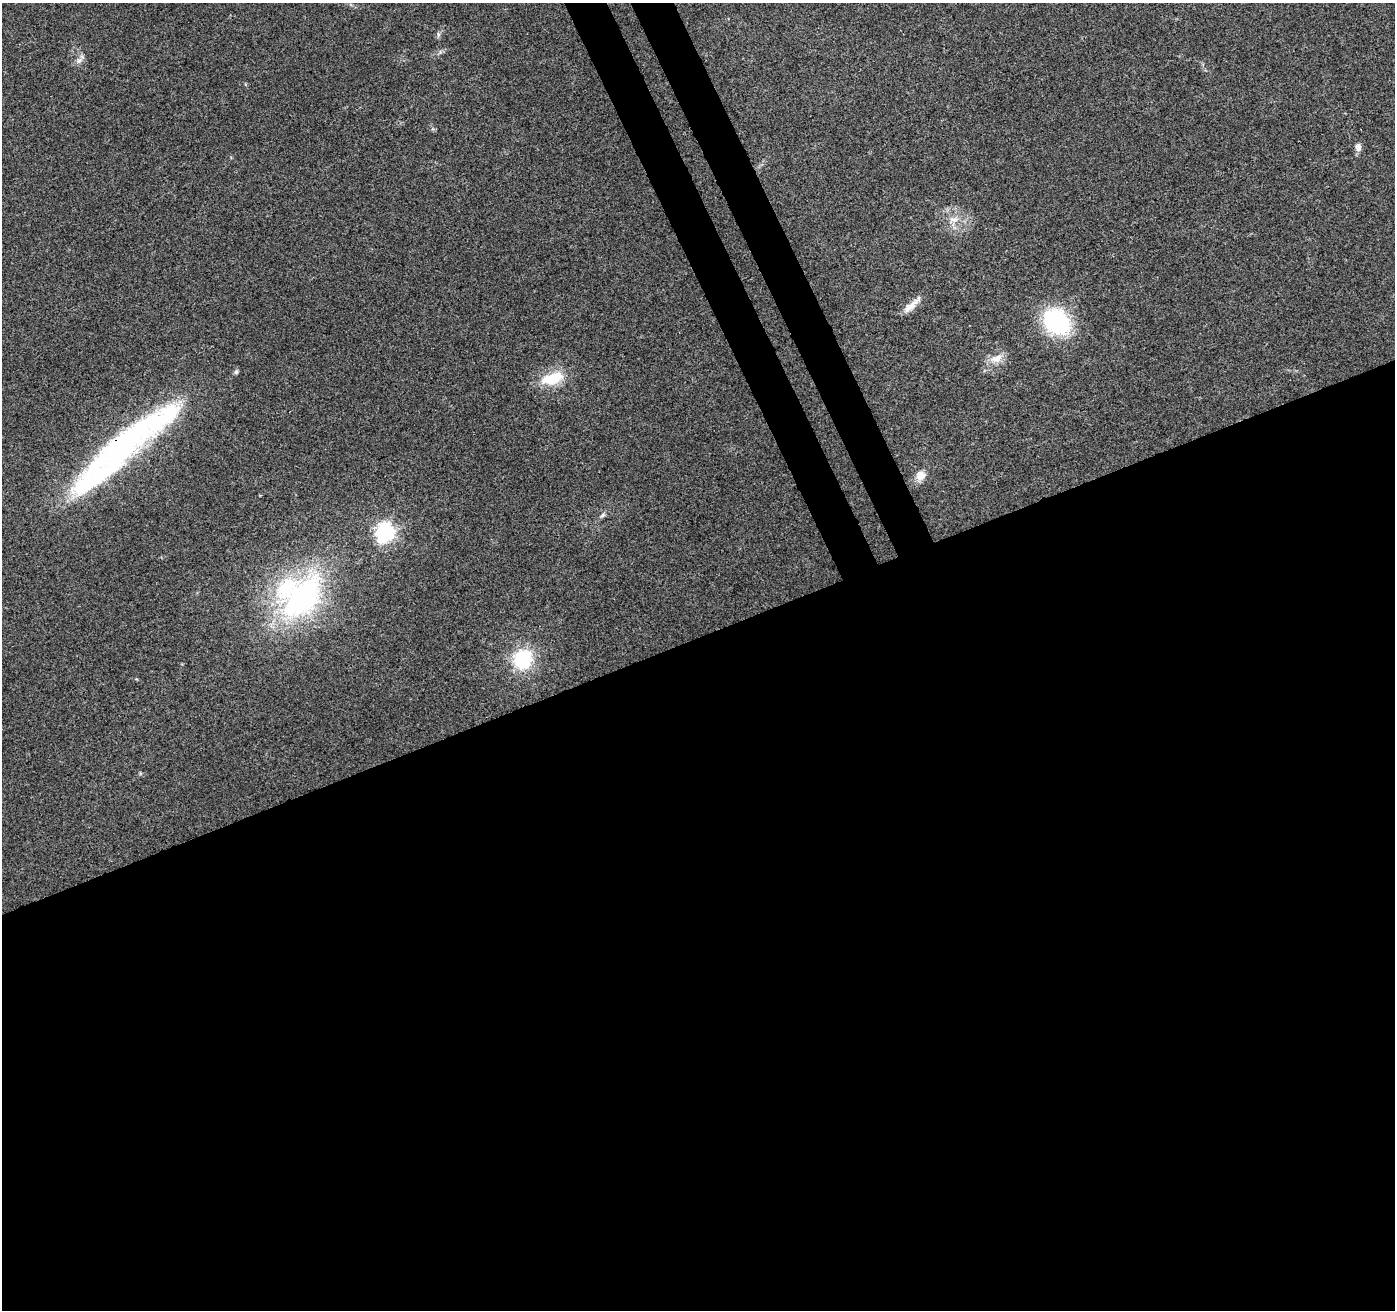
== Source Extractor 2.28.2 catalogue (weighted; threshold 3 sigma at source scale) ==
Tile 15 of 4 x 4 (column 3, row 4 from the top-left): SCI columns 2843-4235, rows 167-1474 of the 5683 x 5510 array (HDU 1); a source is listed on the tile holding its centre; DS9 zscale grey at full resolution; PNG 1397 x 1312 px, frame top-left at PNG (2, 3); no overlay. Shown black and unused: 54% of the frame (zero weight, under 3 of 4 exposures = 5% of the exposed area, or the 3 px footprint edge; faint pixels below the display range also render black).
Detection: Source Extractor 2.28.2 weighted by HDU 2 'WHT'; one run over the whole footprint, this tile lists its part. Background 0.0469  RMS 0.0053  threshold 0.0238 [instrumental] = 3 sigma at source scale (4.5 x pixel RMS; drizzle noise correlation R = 1.50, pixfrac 1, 0.0396/0.0396 arcsec/px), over >= 5 px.
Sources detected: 17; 1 inside a brighter object's white glare — not listed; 1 inside a brighter listed object's ellipse — not listed separately; the other 15 listed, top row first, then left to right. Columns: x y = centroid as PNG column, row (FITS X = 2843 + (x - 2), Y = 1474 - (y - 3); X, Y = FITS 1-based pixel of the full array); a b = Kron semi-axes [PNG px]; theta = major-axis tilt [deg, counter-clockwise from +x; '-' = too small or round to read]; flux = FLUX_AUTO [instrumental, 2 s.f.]
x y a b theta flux
438 34 7 4 -72 0.95
79 60 13 7 32 2.5
1358 147 9 6 -87 3
954 220 12 8 10 3.8
911 306 27 8 40 5.6
1057 321 24 19 -47 66
996 358 19 10 29 6
236 372 6 5 - 1
552 378 34 16 17 16
124 444 111 26 36 150
920 476 13 11 61 5.1
603 515 8 5 28 1.2
385 533 7 7 - 220
299 596 50 41 31 130
522 659 18 16 62 35
Overlapping masked pixels (flux is a lower limit): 1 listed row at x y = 124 444